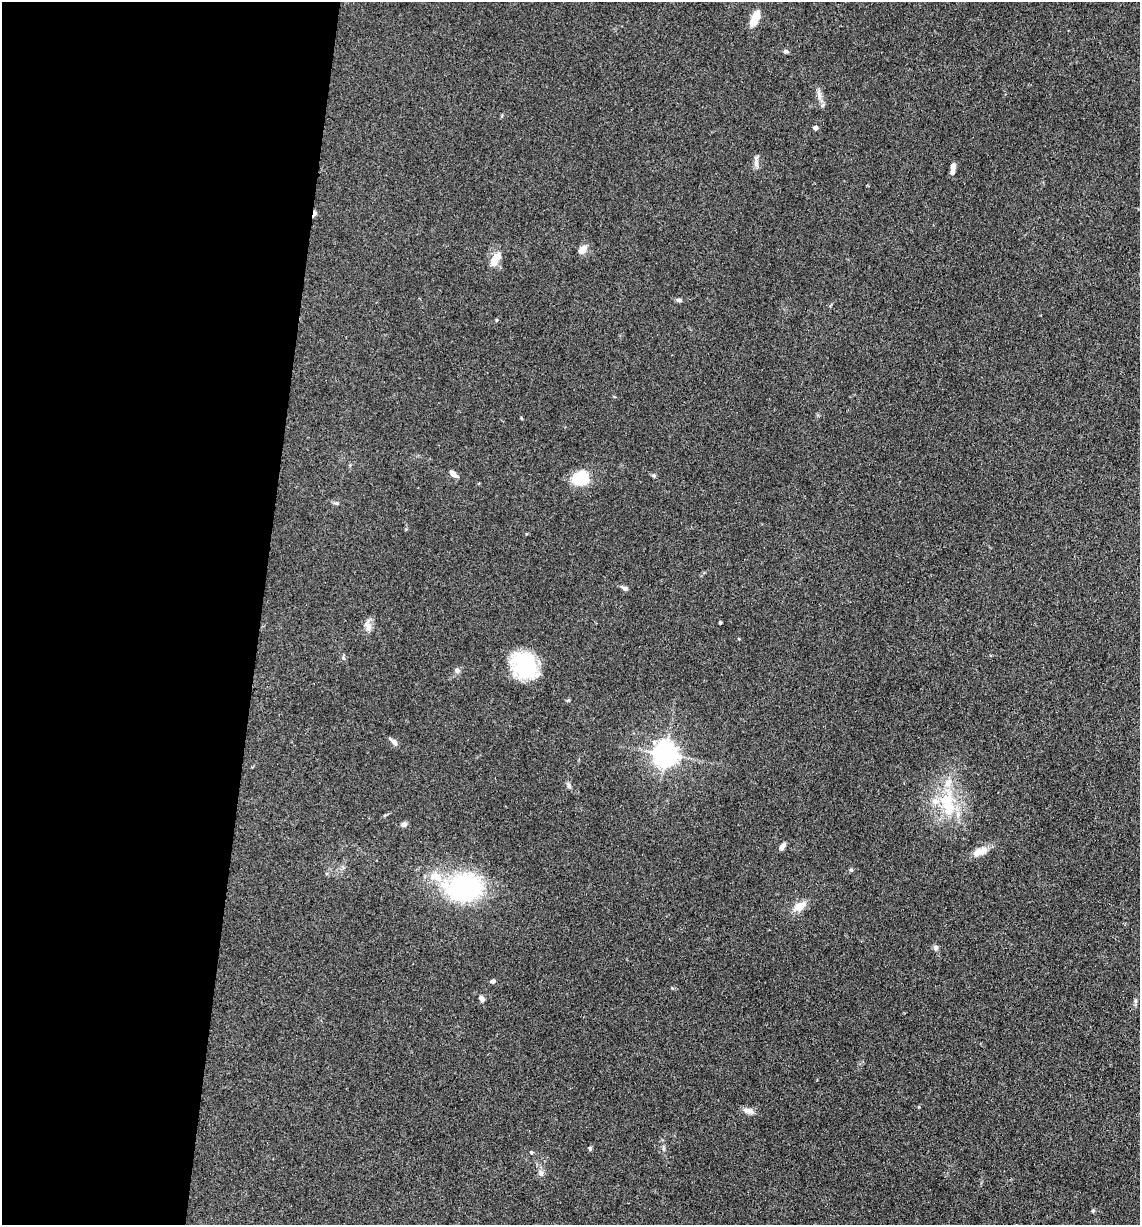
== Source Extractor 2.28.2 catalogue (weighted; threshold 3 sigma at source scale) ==
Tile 5 of 4 x 4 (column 1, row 2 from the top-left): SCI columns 243-1380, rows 2450-3672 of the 4920 x 4899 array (HDU 1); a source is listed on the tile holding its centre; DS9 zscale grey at full resolution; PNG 1142 x 1227 px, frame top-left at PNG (2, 2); no overlay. Shown black and unused: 23% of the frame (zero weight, under 3 of 4 exposures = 1% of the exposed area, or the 3 px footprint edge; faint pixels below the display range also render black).
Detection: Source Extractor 2.28.2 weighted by HDU 2 'WHT'; one run over the whole footprint, this tile lists its part. Background 0.104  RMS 0.0065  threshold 0.0294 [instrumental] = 3 sigma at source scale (4.5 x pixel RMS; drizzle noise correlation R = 1.50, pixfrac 1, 0.05/0.05 arcsec/px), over >= 5 px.
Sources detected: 42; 2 inside a brighter listed object's ellipse — not listed separately; the other 40 listed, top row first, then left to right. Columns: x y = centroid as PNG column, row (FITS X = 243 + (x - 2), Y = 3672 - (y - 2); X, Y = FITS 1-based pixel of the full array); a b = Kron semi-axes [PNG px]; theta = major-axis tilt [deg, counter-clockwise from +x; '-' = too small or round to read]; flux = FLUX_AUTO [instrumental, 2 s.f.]
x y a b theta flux
755 19 16 7 64 11
786 51 7 5 -14 1.2
819 95 14 6 -81 3.5
815 128 5 5 - 2
756 161 19 5 85 2.9
953 169 12 5 87 3.6
315 213 7 4 75 1.8
583 249 13 8 49 4.4
495 260 19 10 63 8
679 300 7 5 -9 1.5
521 418 4 3 - 0.56
453 474 10 5 -41 3.3
581 478 16 13 23 23
337 503 7 5 -7 1.1
625 588 7 5 -21 1.9
720 623 3 3 - 0.99
368 627 14 8 -61 3.7
739 639 5 3 - 0.48
524 666 28 22 -55 44
457 670 7 7 - 1.9
394 742 13 5 -43 2.5
666 755 7 7 - 630
569 785 8 5 -64 1.5
947 803 38 19 -79 33
404 824 7 6 - 1.9
782 847 9 5 59 3.1
980 852 21 9 20 7
851 870 6 4 -41 0.78
436 877 20 12 -20 12
464 888 25 19 4 120
800 906 16 9 35 8
936 948 7 6 - 2.1
493 981 7 4 20 1.4
482 998 8 6 -52 2
1135 1001 7 4 -71 1
749 1111 17 6 -20 3.4
590 1148 6 4 76 1
531 1152 4 4 - 0.68
541 1173 9 6 -81 2.2
1093 1211 5 4 - 0.83
Overlapping masked pixels (flux is a lower limit): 1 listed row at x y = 315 213